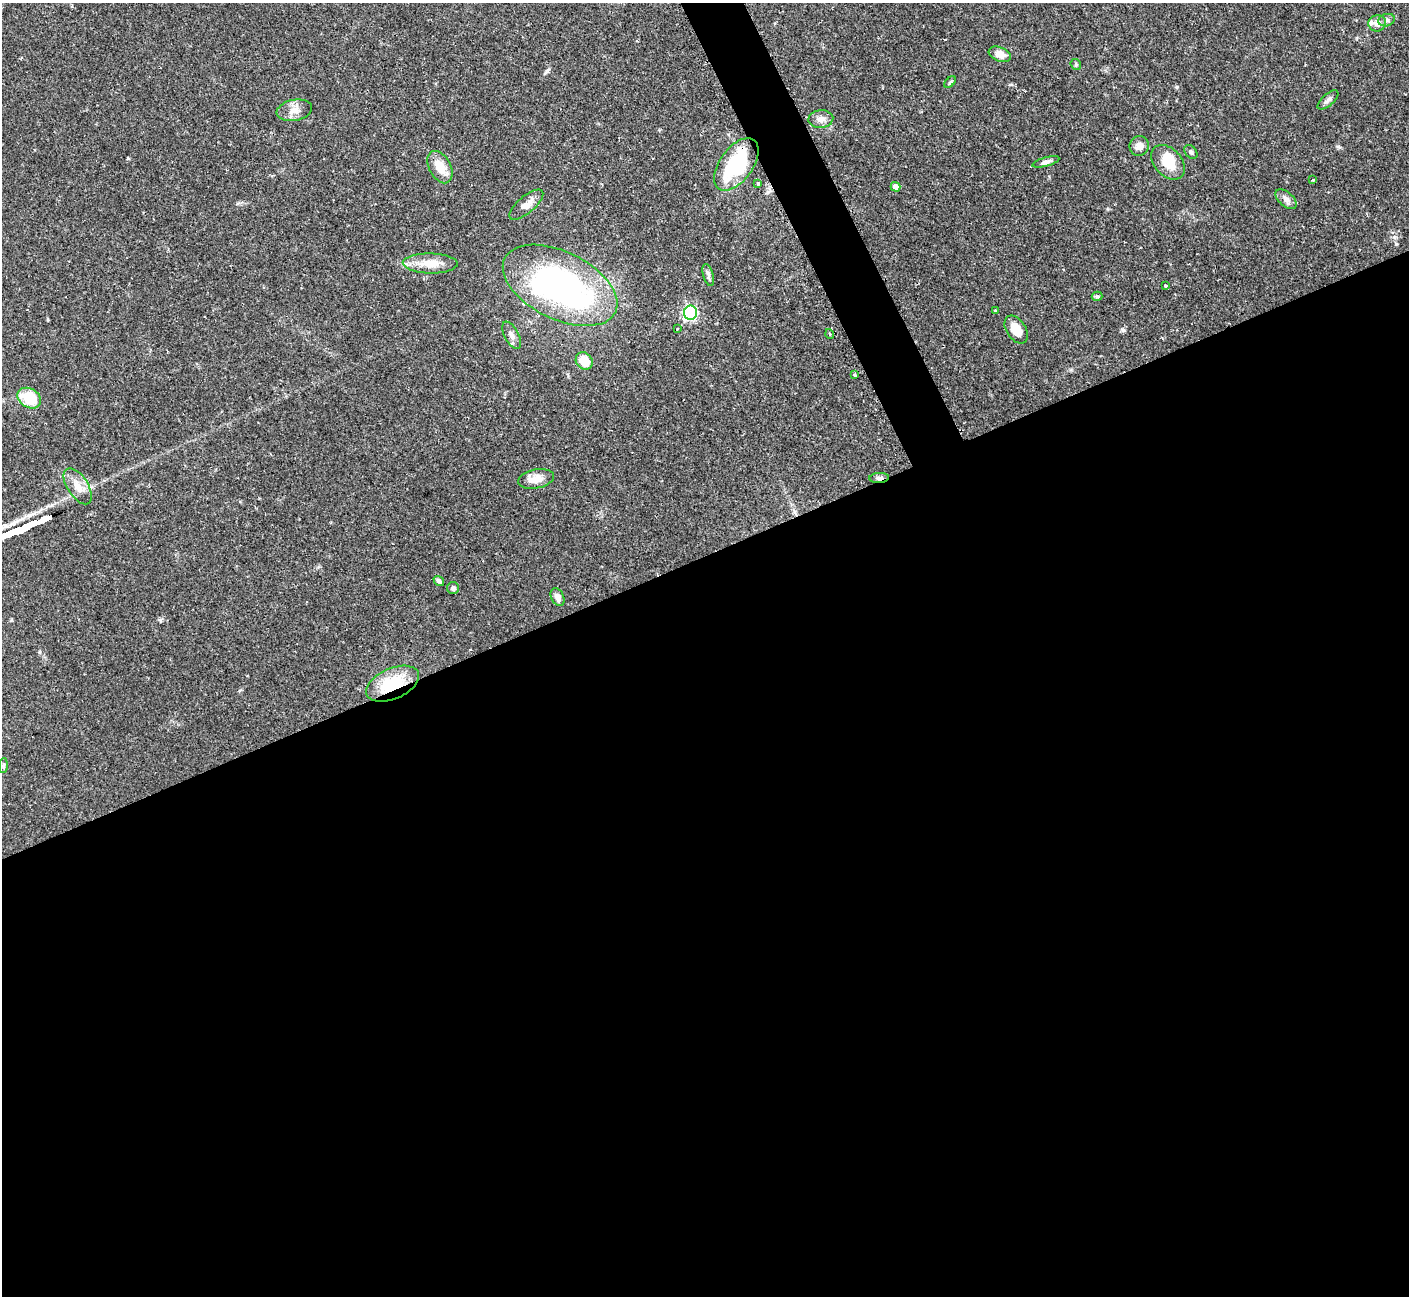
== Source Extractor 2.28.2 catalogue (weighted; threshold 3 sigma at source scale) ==
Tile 15 of 4 x 4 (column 3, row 4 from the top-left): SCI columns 2830-4236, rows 172-1465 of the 5652 x 5640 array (HDU 1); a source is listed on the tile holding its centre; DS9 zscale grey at full resolution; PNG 1411 x 1298 px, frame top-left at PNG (2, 3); each listed source drawn as its Kron ellipse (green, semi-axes under 4 px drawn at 4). Shown black and unused: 59% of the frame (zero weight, under 2 of 3 exposures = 2% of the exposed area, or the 3 px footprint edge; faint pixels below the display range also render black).
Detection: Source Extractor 2.28.2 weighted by HDU 2 'WHT'; one run over the whole footprint, this tile lists its part. Background 0.135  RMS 0.005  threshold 0.0227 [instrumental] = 3 sigma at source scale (4.5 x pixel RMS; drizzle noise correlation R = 1.50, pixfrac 1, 0.05/0.05 arcsec/px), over >= 5 px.
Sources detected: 43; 2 inside a brighter listed object's ellipse — not listed separately; the other 41 listed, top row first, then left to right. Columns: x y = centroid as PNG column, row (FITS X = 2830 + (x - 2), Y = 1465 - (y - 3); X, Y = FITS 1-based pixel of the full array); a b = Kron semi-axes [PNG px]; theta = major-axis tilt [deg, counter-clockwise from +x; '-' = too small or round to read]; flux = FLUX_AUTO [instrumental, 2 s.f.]
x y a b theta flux
1387 20 8 6 16 1.4
1377 23 9 8 - 3.1
1000 54 11 7 -21 4.5
1076 64 6 5 - 0.7
950 82 7 4 45 0.86
1328 100 13 5 42 1.8
294 110 18 10 11 4.8
821 119 12 9 5 3.3
1139 146 10 9 - 3.1
1191 152 8 5 -51 1.1
1046 162 14 4 15 1.9
1168 162 20 13 -47 10
736 164 30 16 54 40
440 167 17 11 -62 7.8
1313 180 2 2 - 0.4
758 183 3 3 - 0.82
895 187 5 4 - 2.7
1286 199 12 7 -42 2.5
526 205 21 8 40 4.5
430 263 27 10 -1 8.7
708 275 11 5 -74 1.5
560 285 61 33 -26 160
1166 286 3 3 - 0.88
1097 296 5 4 - 0.62
995 310 3 2 - 0.69
690 313 7 6 - 84
677 329 3 3 - 0.59
1016 329 15 9 -56 7.7
830 334 5 3 - 0.47
512 335 15 7 -62 2.9
584 361 9 8 - 7.7
855 375 4 3 - 0.87
29 398 12 9 -30 16
879 478 10 5 3 1.5
536 479 18 9 10 5.3
78 486 20 10 -57 6.2
439 581 6 4 -39 1.3
453 588 6 6 - 1.3
558 597 9 6 -65 2.8
392 684 28 15 24 22
3 765 7 3 88 0.78
Overlapping masked pixels (flux is a lower limit): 3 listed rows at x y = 736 164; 879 478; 392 684
Unlisted compact peaks at least as high as the median listed source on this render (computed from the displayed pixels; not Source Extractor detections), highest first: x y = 1123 330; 1396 244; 1338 146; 160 620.